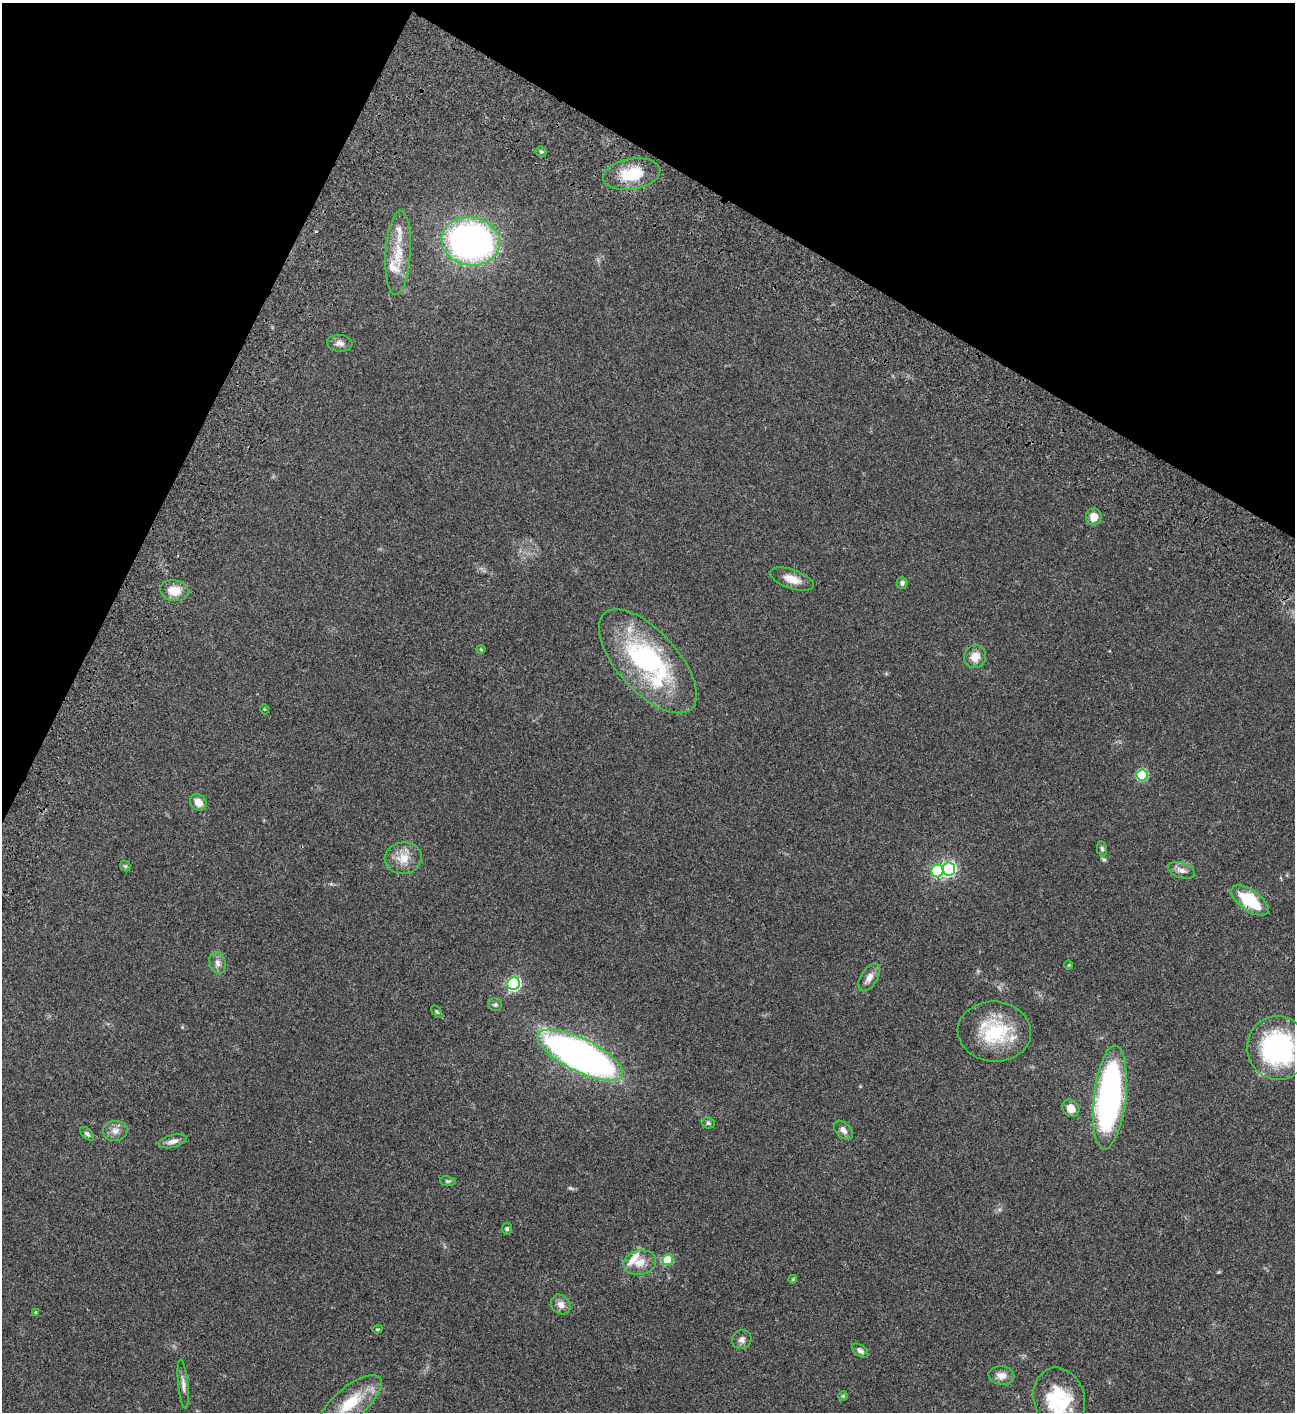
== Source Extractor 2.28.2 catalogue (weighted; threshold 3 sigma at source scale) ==
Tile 2 of 4 x 4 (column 2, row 1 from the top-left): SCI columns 1798-3090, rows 4434-5843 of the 6050 x 6048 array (HDU 1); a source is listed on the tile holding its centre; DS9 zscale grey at full resolution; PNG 1297 x 1414 px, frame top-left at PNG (2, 3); each listed source drawn as its Kron ellipse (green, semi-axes under 4 px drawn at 4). Shown black and unused: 23% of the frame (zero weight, under 3 of 4 exposures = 13% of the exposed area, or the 3 px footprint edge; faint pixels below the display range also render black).
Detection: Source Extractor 2.28.2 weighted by HDU 2 'WHT'; one run over the whole footprint, this tile lists its part. Background 0.0652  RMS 0.0059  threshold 0.0264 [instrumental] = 3 sigma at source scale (4.5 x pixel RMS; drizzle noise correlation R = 1.50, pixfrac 1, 0.05/0.05 arcsec/px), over >= 5 px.
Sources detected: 57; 4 inside a brighter listed object's ellipse — not listed separately; the other 53 listed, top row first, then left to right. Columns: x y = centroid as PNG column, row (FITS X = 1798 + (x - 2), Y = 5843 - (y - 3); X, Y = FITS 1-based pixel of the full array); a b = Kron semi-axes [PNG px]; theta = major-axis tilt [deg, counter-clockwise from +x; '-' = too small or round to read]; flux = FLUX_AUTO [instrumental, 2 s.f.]
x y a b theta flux
541 152 6 5 - 0.94
632 174 29 15 9 18
471 241 29 24 -9 200
398 253 42 12 86 15
340 343 13 8 -5 2.9
1094 517 8 8 - 5.7
792 579 23 9 -19 6.5
902 583 6 5 - 1.3
174 591 14 10 -9 8.5
481 649 5 3 - 0.47
975 657 12 11 - 5.9
648 661 64 30 -48 89
264 709 5 3 - 0.45
1142 775 5 5 - 34
198 802 9 7 -43 5.2
1102 849 8 5 -79 1.1
403 858 18 15 5 8.8
125 866 6 4 -46 0.75
949 869 6 6 - 100
1181 870 14 7 -20 3.1
938 871 6 6 - 52
1250 900 21 10 -35 22
218 963 11 8 -75 2.7
1069 965 4 4 - 0.54
869 977 15 8 58 4
514 984 6 6 - 86
495 1005 7 6 - 1.2
437 1012 7 3 -54 0.7
994 1031 37 30 -5 34
1278 1048 32 31 - 83
580 1055 47 16 -26 280
1110 1097 52 16 84 160
1071 1108 9 8 - 5.1
708 1123 6 5 - 1
843 1130 11 7 -45 2.5
115 1131 12 10 7 3.7
87 1134 8 4 -44 1.3
173 1141 14 6 14 2.9
448 1181 8 5 -7 0.93
507 1229 5 5 - 1.1
667 1260 5 5 - 19
640 1262 16 12 12 6.8
793 1279 4 3 - 0.5
561 1304 10 9 - 3.4
35 1312 4 3 - 0.41
377 1329 5 4 - 0.61
742 1340 10 9 - 2.4
860 1351 9 5 -39 1.8
1001 1375 13 9 -5 4.1
183 1384 24 5 -84 2.9
843 1396 5 5 - 0.66
1059 1399 32 25 -74 30
350 1403 39 15 40 22
Isophote crosses this tile's border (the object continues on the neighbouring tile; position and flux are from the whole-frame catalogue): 1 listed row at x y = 1059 1399